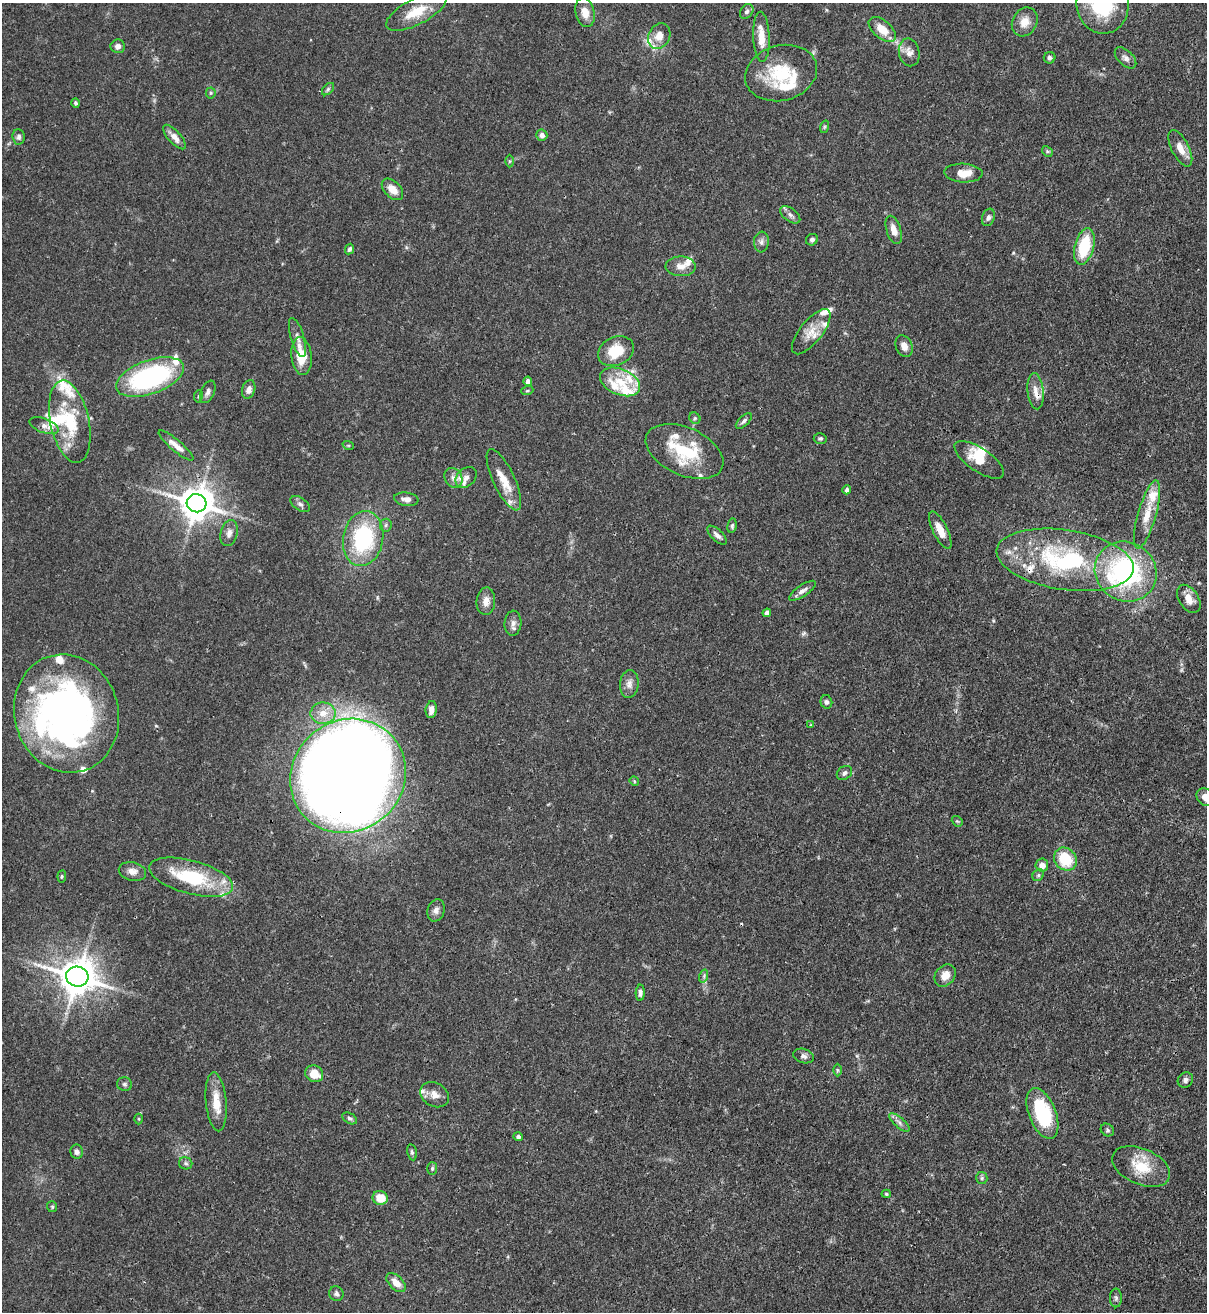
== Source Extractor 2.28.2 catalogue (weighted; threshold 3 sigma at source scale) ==
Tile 6 of 4 x 4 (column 2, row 2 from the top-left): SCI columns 1424-2628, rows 2656-3965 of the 5389 x 5307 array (HDU 1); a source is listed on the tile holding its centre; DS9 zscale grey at full resolution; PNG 1209 x 1314 px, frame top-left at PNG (2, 3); each listed source drawn as its Kron ellipse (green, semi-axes under 4 px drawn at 4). Shown black and unused: <1% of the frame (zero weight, under 3 of 4 exposures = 7% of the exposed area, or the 3 px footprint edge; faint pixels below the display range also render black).
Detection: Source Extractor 2.28.2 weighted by HDU 2 'WHT'; one run over the whole footprint, this tile lists its part. Background 0.1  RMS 0.0041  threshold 0.0186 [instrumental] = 3 sigma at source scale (4.5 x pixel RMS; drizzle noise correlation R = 1.50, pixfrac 1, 0.05/0.05 arcsec/px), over >= 5 px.
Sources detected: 153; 4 inside a brighter object's white glare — neither listed nor drawn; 26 inside a brighter listed object's ellipse — not listed separately; the other 123 listed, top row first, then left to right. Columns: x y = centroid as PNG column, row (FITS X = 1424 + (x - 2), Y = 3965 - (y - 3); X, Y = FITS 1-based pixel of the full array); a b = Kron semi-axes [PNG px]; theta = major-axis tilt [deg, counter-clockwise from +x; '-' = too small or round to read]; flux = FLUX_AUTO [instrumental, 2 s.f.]
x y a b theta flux
1102 4 30 26 -84 35
747 11 8 6 56 1.3
416 12 33 13 27 11
585 13 15 9 -77 4.5
1025 22 15 12 61 5
882 29 16 9 -40 6.8
659 36 13 10 62 4.4
761 37 25 8 -88 7.2
118 46 7 7 - 1.9
909 52 14 10 -79 3.1
1050 58 6 6 - 1.1
1125 58 13 7 -44 1.9
781 73 36 27 15 23
328 89 7 4 46 0.83
211 93 5 5 - 0.65
75 103 5 4 - 0.71
824 127 6 4 71 0.54
542 135 5 5 - 1.8
19 137 7 6 - 1.2
174 137 15 6 -49 3.1
1180 148 20 8 -63 4.5
1047 151 6 4 -46 0.57
509 161 6 4 89 0.58
963 173 19 9 -3 6.1
392 189 13 8 -45 4.8
790 215 11 6 -37 1.7
988 217 9 6 71 1.2
894 230 14 7 -73 3.8
812 240 6 5 - 1.2
761 242 10 7 84 1.8
1084 246 18 9 75 19
349 249 5 4 - 0.91
681 266 15 10 -1 3.9
811 332 27 11 51 6.3
297 337 20 6 -73 2.5
904 346 11 8 -66 2.8
616 351 19 14 24 12
302 356 19 10 -84 11
150 377 36 16 19 66
528 381 5 4 - 2.2
620 382 21 12 -23 9.8
249 389 9 6 73 2.5
527 391 6 4 19 0.57
1035 391 18 8 -85 4.1
208 392 12 6 66 1.6
198 396 6 3 82 0.5
695 418 6 5 - 0.7
744 421 10 5 44 1.1
70 422 42 19 -78 22
44 426 15 7 -20 2.5
820 438 6 5 - 0.76
348 445 6 3 -18 0.48
176 446 22 5 -40 3.4
684 451 41 24 -24 25
979 460 29 11 -34 7.8
466 477 12 8 42 2.5
453 478 10 8 -57 2.5
504 480 33 10 -65 9
847 490 4 4 - 1.2
406 499 12 6 -6 2.4
196 503 10 9 - 940
300 504 11 6 -36 1.4
1147 514 35 9 74 7.5
386 525 6 6 - 0.9
732 526 7 4 81 0.77
940 530 20 7 -64 5.2
229 533 13 8 76 2.5
717 535 12 5 -44 1.8
363 539 28 20 81 41
1065 560 69 30 -8 64
1126 572 32 29 -33 66
802 591 16 5 34 2.1
1189 599 15 9 -58 4.2
486 601 14 9 86 3.5
767 613 4 4 - 2.4
513 623 12 8 86 2.2
629 684 14 9 84 2.7
826 702 7 5 -75 1.2
431 710 8 5 82 2.6
323 713 12 10 1 5.7
66 714 60 52 -75 190
811 725 4 2 - 0.36
844 773 8 6 35 1.5
348 776 60 55 40 1100
634 781 5 4 - 0.42
1206 797 10 8 -43 3.7
957 821 6 4 -41 0.54
1065 859 12 10 -47 16
1042 865 6 6 - 3
132 871 14 9 -13 2.9
1038 875 6 5 - 0.77
62 876 6 4 83 0.59
191 877 43 16 -15 29
436 910 11 8 73 2
704 976 6 4 73 0.77
945 976 12 9 51 4.4
77 977 11 10 - 1100
640 993 8 4 87 1.3
803 1056 10 7 -18 1.5
837 1070 6 4 -89 0.65
314 1074 9 8 - 7.1
1185 1080 8 7 - 1.4
125 1084 7 6 - 1
435 1095 15 11 -29 3.7
216 1102 29 10 -85 8.3
1042 1113 27 13 -68 29
350 1118 8 5 -29 0.94
139 1119 5 3 - 0.45
899 1122 13 5 -41 1.8
1107 1130 7 6 - 0.83
518 1136 5 4 - 1.1
77 1152 7 6 - 1.5
412 1152 8 4 -78 0.81
186 1163 7 6 - 0.94
1141 1166 30 18 -24 13
432 1169 6 5 - 0.74
982 1178 6 5 - 0.79
886 1194 4 4 - 0.59
380 1198 8 7 - 7.1
52 1207 5 5 - 0.54
396 1283 11 7 -44 4.1
336 1294 7 7 - 1.1
1116 1298 9 6 -90 1
Overlapping masked pixels (flux is a lower limit): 3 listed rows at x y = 1035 391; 1065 560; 77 977
Isophote crosses this tile's border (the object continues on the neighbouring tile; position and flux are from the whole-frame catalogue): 2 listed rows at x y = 1102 4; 1206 797